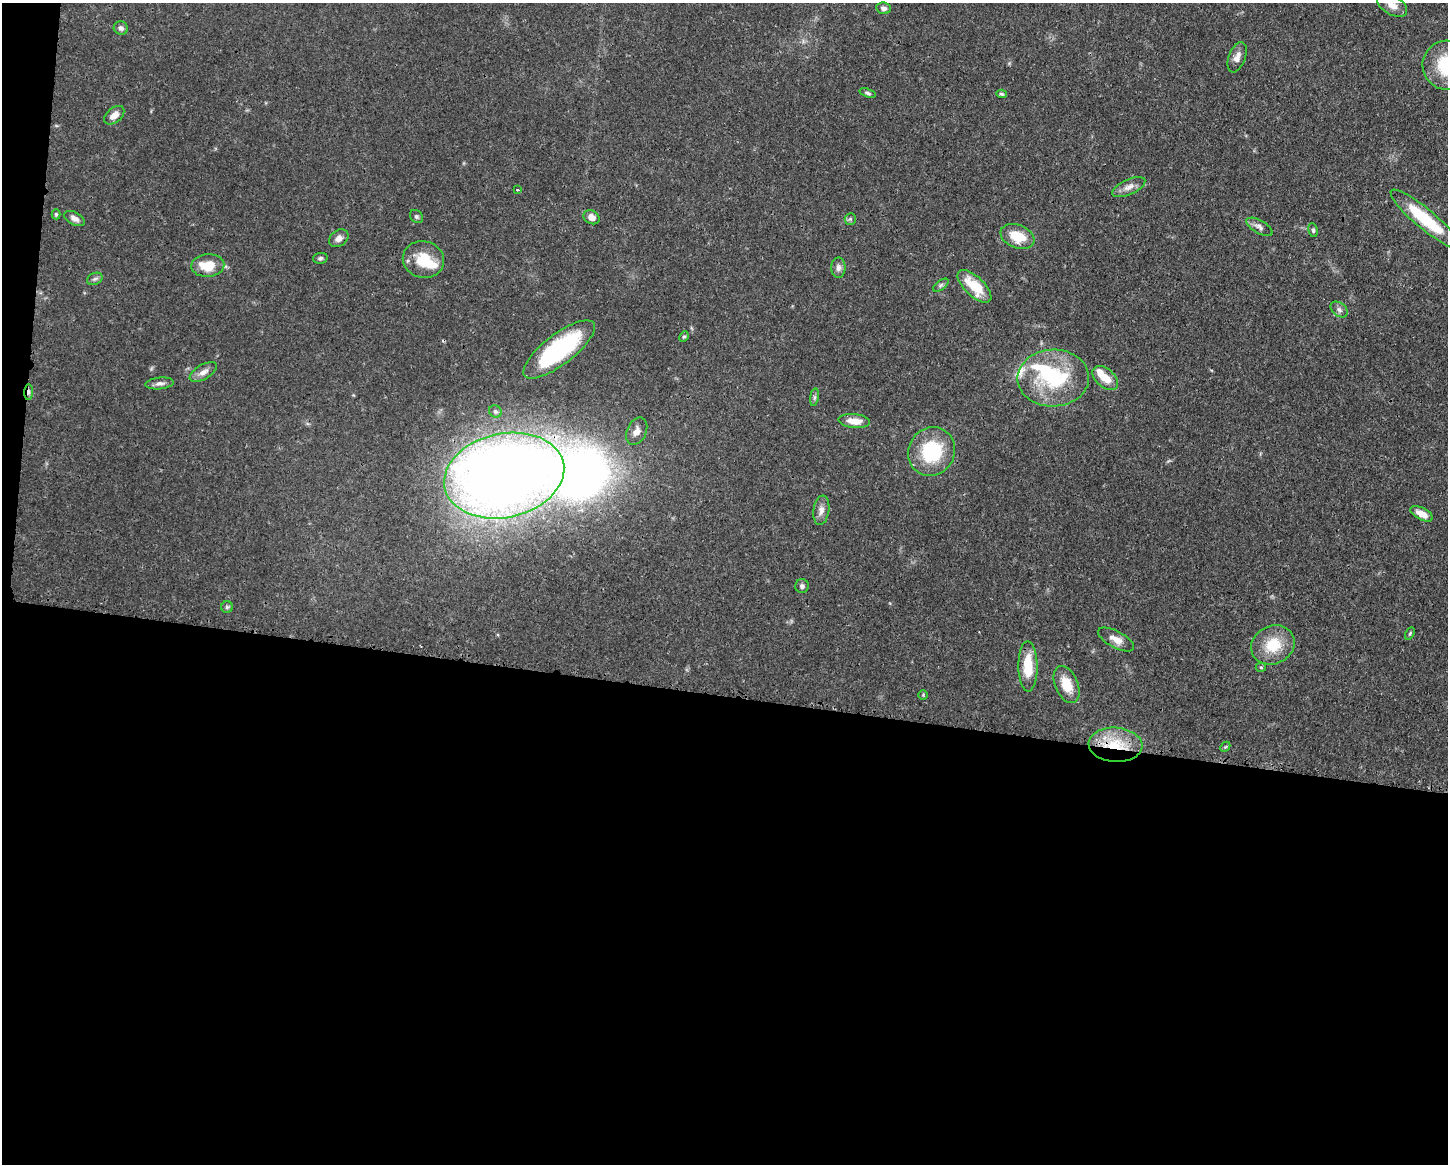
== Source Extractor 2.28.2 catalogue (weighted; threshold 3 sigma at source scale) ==
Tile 10 of 3 x 4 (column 1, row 4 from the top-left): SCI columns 112-1557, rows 7-1168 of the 4670 x 4659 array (HDU 1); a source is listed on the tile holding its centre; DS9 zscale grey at full resolution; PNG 1450 x 1166 px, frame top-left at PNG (2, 3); each listed source drawn as its Kron ellipse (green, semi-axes under 4 px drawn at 4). Shown black and unused: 42% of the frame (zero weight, under 3 of 4 exposures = <1% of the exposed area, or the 3 px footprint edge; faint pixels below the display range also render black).
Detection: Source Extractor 2.28.2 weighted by HDU 2 'WHT'; one run over the whole footprint, this tile lists its part. Background 0.0571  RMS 0.0033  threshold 0.0149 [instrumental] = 3 sigma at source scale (4.5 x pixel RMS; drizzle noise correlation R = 1.50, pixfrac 1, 0.05/0.05 arcsec/px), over >= 5 px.
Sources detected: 60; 2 inside a brighter object's white glare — neither listed nor drawn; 4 inside a brighter listed object's ellipse — not listed separately; the other 54 listed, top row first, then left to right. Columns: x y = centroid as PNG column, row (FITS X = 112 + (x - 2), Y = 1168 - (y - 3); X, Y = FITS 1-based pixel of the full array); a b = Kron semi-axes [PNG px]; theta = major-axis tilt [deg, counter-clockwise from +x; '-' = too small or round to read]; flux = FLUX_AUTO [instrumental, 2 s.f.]
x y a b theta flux
1392 5 16 9 -31 3.3
883 8 7 6 - 1.2
121 28 7 6 - 1.1
1237 57 16 8 68 2.3
1447 65 25 24 - 20
868 93 8 4 -17 0.74
1001 94 5 4 - 0.56
114 115 12 7 40 2.6
1129 187 18 7 24 2.4
517 190 3 3 - 0.33
56 214 5 4 - 0.5
416 217 7 6 - 0.71
592 217 8 6 -29 2.3
74 218 11 6 -28 1.8
850 219 6 5 - 0.64
1425 219 45 10 -40 18
1259 227 14 6 -30 1.7
1313 230 7 4 -80 0.7
1017 236 18 11 -21 8
339 238 10 8 37 1.8
320 258 7 5 11 0.76
423 260 21 18 -15 9.5
208 265 16 11 4 8.2
838 268 10 7 -89 1.4
95 279 8 6 21 0.91
941 285 9 4 36 0.76
974 286 21 9 -43 10
1339 310 9 6 -39 1.2
684 337 5 4 - 0.47
559 349 43 15 38 38
203 372 15 7 30 2.2
1053 378 36 28 1 27
1105 378 15 9 -42 5.5
160 383 14 6 6 1.4
29 392 7 4 86 0.99
814 397 9 4 81 0.75
495 411 7 6 - 0.69
854 421 16 7 -6 4.2
637 431 14 9 65 2.8
932 451 25 23 57 21
504 476 61 42 12 510
821 510 15 8 82 2.1
1422 514 12 6 -27 3.7
802 586 7 7 - 0.93
227 607 6 6 - 0.63
1410 633 6 3 63 0.43
1116 640 20 8 -28 3.2
1273 645 22 19 26 11
1028 666 25 9 -89 9.8
1261 667 5 5 - 0.45
1067 684 19 11 -67 7
923 695 5 4 - 0.38
1115 745 27 17 -4 13
1225 747 6 4 44 0.42
Overlapping masked pixels (flux is a lower limit): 3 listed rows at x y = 29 392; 504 476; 1115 745
Isophote crosses this tile's border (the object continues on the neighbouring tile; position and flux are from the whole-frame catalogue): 2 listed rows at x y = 1392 5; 1447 65